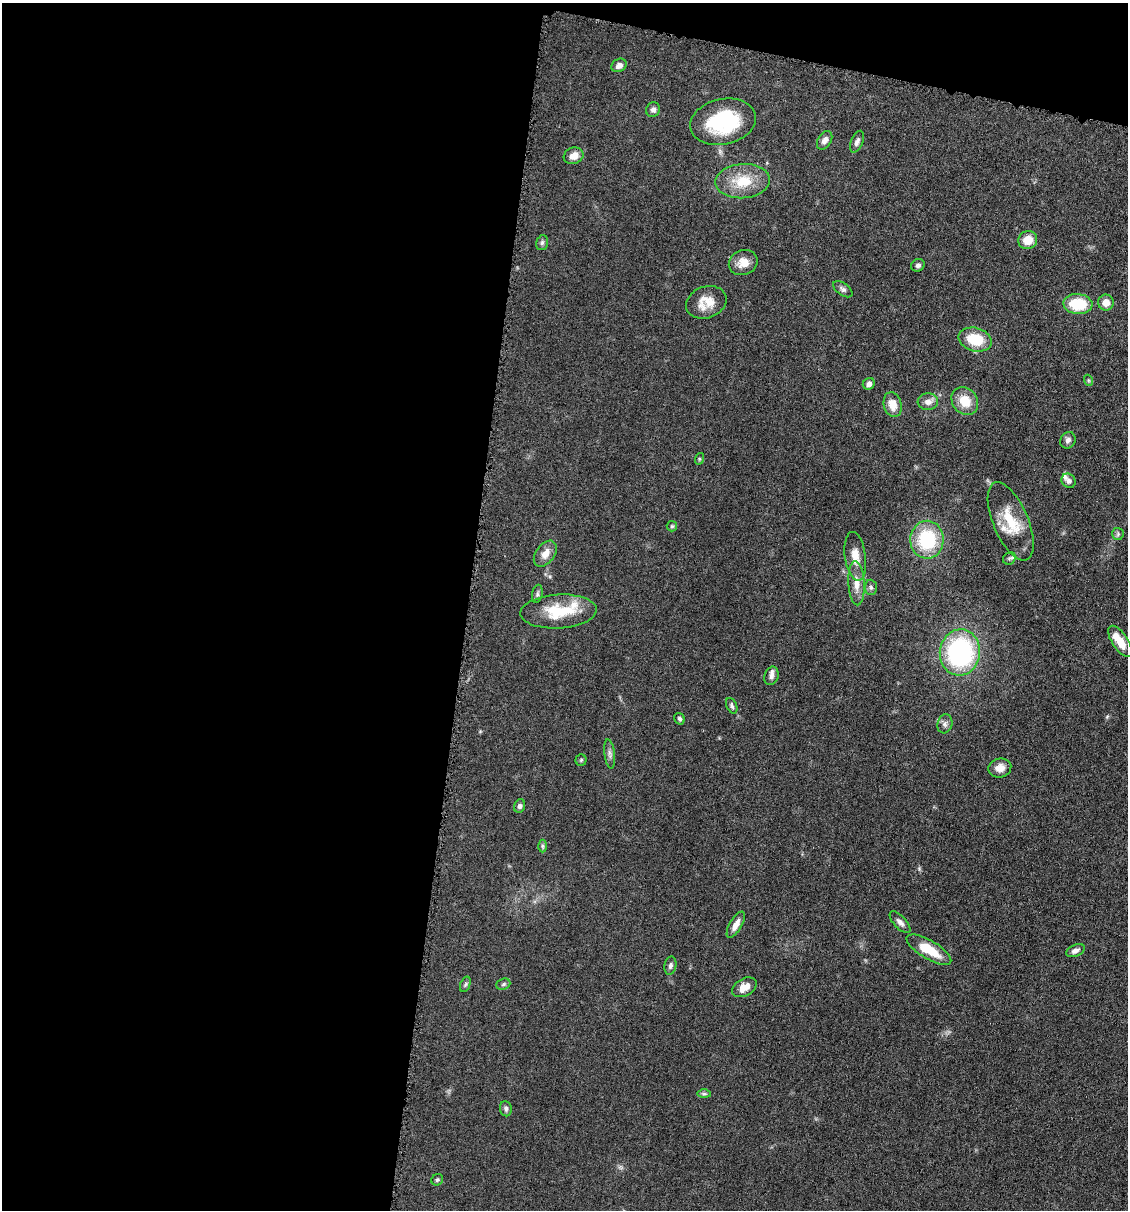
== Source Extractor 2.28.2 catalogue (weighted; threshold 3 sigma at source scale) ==
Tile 1 of 4 x 4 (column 1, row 1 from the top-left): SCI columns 116-1241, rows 3626-4833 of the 4852 x 4836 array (HDU 1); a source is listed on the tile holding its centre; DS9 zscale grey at full resolution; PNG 1130 x 1212 px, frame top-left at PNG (2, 3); each listed source drawn as its Kron ellipse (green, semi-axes under 4 px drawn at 4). Shown black and unused: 44% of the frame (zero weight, under 4 of 8 exposures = <1% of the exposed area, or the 3 px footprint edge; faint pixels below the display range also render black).
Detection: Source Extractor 2.28.2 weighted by HDU 2 'WHT'; one run over the whole footprint, this tile lists its part. Background 0.0485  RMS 0.004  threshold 0.0163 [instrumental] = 3 sigma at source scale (4.09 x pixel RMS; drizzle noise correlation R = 1.36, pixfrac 0.8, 0.05/0.05 arcsec/px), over >= 5 px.
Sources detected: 62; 5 inside a brighter listed object's ellipse — not listed separately; the other 57 listed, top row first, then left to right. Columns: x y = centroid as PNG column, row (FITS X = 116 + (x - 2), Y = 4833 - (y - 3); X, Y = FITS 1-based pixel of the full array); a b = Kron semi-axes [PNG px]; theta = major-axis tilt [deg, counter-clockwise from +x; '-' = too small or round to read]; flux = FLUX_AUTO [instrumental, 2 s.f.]
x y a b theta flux
619 65 8 6 30 1.9
653 110 7 6 - 1.3
723 122 33 23 12 29
825 140 10 6 58 2
857 142 11 6 68 1.4
574 156 10 8 20 3.2
743 181 27 17 4 11
1028 240 9 9 - 5
542 243 8 5 74 0.86
743 263 14 12 21 4.2
918 265 7 6 - 1.1
843 289 11 6 -35 1.1
706 302 21 15 21 6.1
1106 303 8 8 - 3.4
1078 304 14 10 -4 13
975 339 17 11 -15 11
1088 380 5 3 - 0.38
869 384 6 5 - 1.6
965 401 15 12 -53 7.1
928 402 10 8 4 2.1
893 405 12 9 -75 4.5
1068 440 8 7 - 1.3
699 459 6 4 72 0.4
1068 481 7 6 - 1.4
1011 521 42 17 -67 14
672 526 5 5 - 0.55
1118 534 6 6 - 0.7
927 540 19 16 88 23
545 554 14 9 53 3.4
855 556 25 10 -82 5
1009 558 7 6 - 0.91
856 583 22 8 -87 4.1
871 587 8 6 -88 0.97
537 594 9 5 79 0.88
558 611 38 17 3 15
1120 641 18 7 -57 5.6
960 652 23 20 84 56
771 676 9 7 71 1.4
732 706 8 5 -68 0.83
679 719 6 5 - 0.8
945 724 9 7 74 1.4
610 754 15 5 -83 1.4
581 760 5 5 - 0.53
1000 768 11 9 15 2.9
519 806 7 5 69 1.1
542 846 6 4 -89 0.58
900 922 13 6 -47 1.6
736 925 15 6 59 2.9
929 950 25 9 -31 9.5
1075 951 9 5 24 1.5
670 966 9 6 78 1.1
465 984 8 5 70 0.68
503 984 7 5 22 0.71
744 987 13 8 30 3.5
704 1094 7 4 0 0.7
506 1109 8 6 -82 0.98
437 1180 6 5 - 0.67